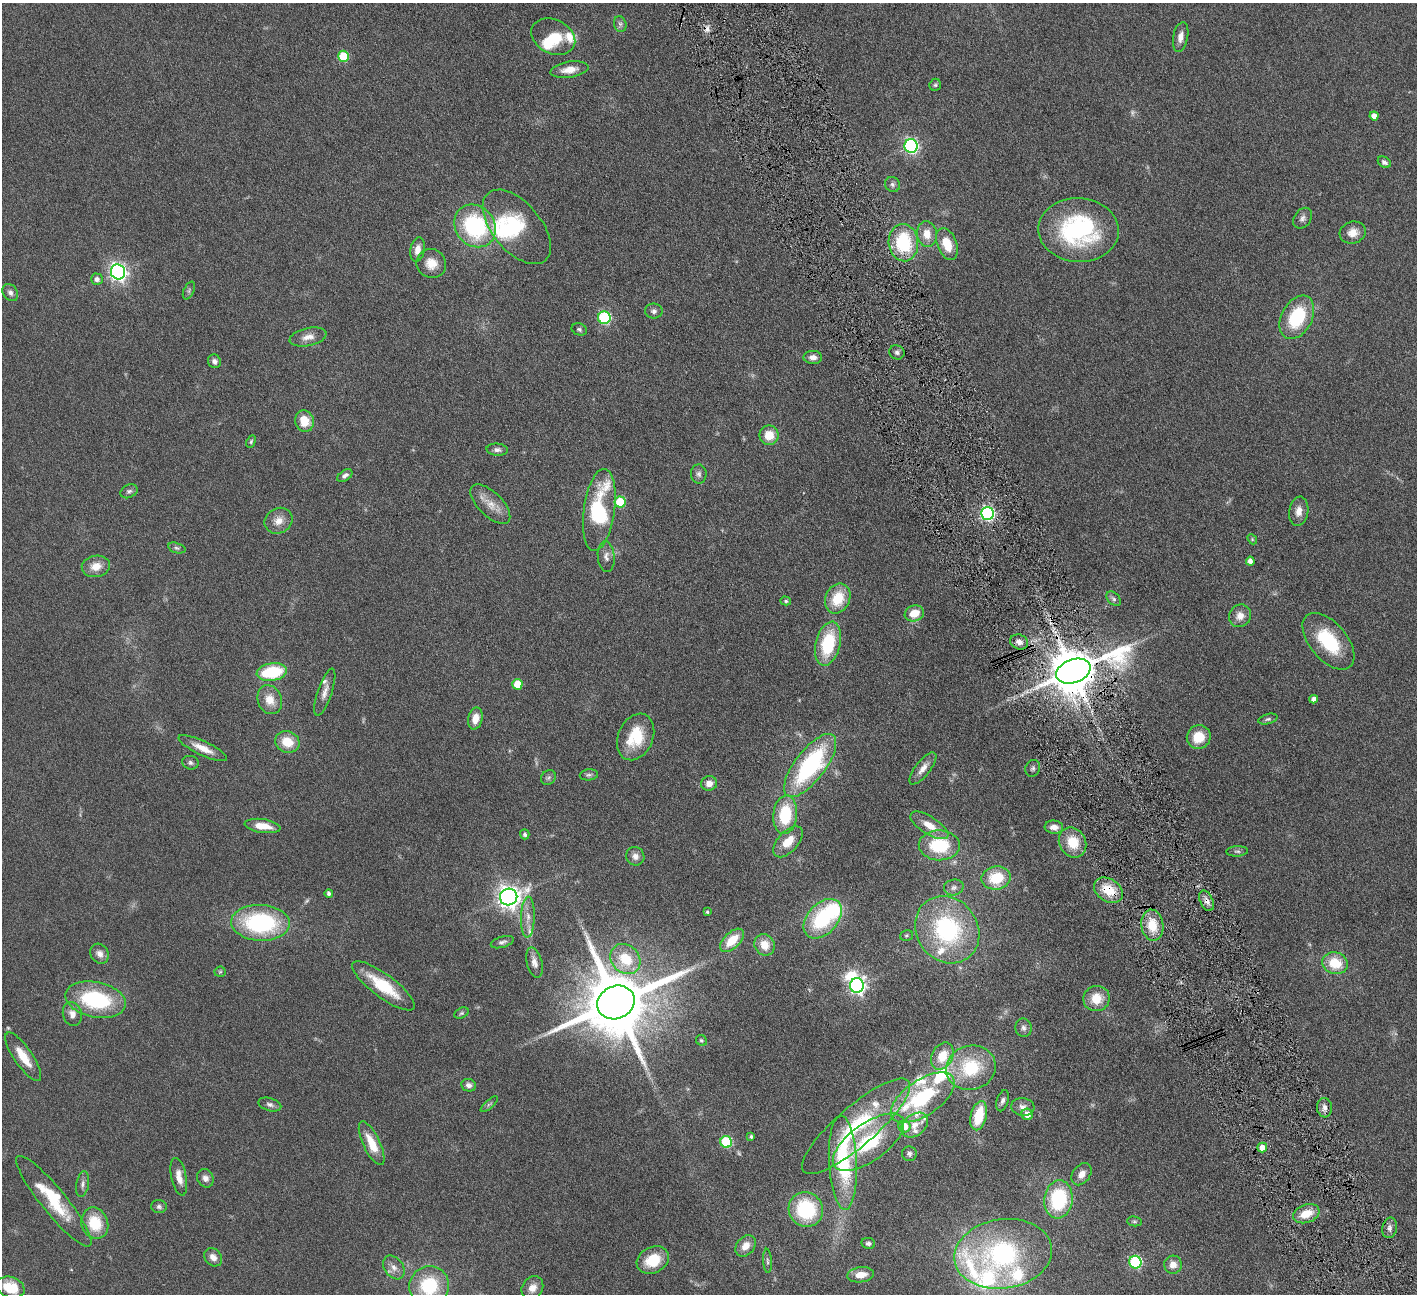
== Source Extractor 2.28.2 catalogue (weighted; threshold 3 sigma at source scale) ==
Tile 6 of 4 x 4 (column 2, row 2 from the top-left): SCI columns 1419-2833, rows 2881-4172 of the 5666 x 5629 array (HDU 1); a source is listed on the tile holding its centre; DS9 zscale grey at full resolution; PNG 1419 x 1296 px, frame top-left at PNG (2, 3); each listed source drawn as its Kron ellipse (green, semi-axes under 4 px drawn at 4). Shown black and unused: <1% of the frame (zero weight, under 4 of 8 exposures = <1% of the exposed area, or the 3 px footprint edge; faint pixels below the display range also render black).
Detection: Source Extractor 2.28.2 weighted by HDU 2 'WHT'; one run over the whole footprint, this tile lists its part. Background 0.128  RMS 0.0061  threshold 0.0249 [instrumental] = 3 sigma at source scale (4.09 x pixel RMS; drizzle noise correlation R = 1.36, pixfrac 0.8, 0.05/0.05 arcsec/px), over >= 5 px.
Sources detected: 189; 4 too faint to see at this stretch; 5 inside a brighter object's white glare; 1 cosmic-ray / hot-pixel residue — neither listed nor drawn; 15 inside a brighter listed object's ellipse — not listed separately; the other 164 listed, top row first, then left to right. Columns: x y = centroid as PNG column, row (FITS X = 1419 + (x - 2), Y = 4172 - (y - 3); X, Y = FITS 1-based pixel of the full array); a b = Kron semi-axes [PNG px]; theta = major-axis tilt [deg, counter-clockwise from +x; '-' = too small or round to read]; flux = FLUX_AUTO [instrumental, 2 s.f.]
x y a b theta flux
620 24 8 6 -76 1.5
553 37 23 17 -26 13
1181 37 15 7 79 4
343 56 5 5 - 26
569 70 19 8 9 6.6
935 85 6 5 - 0.96
1374 116 4 4 - 3.2
911 146 7 6 - 120
1384 162 7 5 -31 1.6
893 184 8 7 - 1.6
1303 218 11 8 55 2.3
475 226 22 19 -50 57
517 227 44 24 -50 31
1079 230 40 32 -2 70
1353 233 13 11 16 5.7
927 234 13 10 -83 7.3
903 243 19 15 -85 34
947 244 16 9 -69 12
417 250 12 7 80 4.3
431 263 15 14 - 7.3
118 272 7 7 - 220
97 279 6 5 - 2.4
189 290 9 5 64 1.1
10 293 9 7 -57 2
654 311 8 7 - 1.9
1297 317 23 15 62 32
604 318 6 6 - 60
579 329 8 6 -22 1.2
308 337 19 9 12 5
897 352 7 7 - 1.7
813 357 9 6 -1 3.3
214 361 7 6 - 2.1
304 421 11 9 -74 9.6
769 435 9 9 - 9.4
251 442 6 4 64 0.8
497 450 11 6 -4 2
699 474 9 7 -88 1.9
345 476 8 5 34 1.8
129 491 9 6 27 1.6
620 502 5 5 - 22
490 504 25 12 -45 7.9
599 510 41 15 82 53
1299 511 15 9 80 4.7
988 513 6 6 - 100
278 521 14 12 30 5.8
1252 539 6 4 -48 0.73
177 548 9 5 -16 1.3
606 557 15 8 -84 3.6
1250 561 4 4 - 3
96 566 14 10 9 6.7
838 599 16 12 66 16
1114 599 9 5 -46 1.5
786 601 5 4 - 0.93
914 613 10 7 20 9.1
1240 616 11 10 - 5.1
1328 641 33 18 -50 30
1019 642 9 7 -21 3.4
828 644 22 12 77 30
1073 671 18 11 21 2700
272 672 15 8 9 31
517 684 5 5 - 13
325 692 25 7 71 4.4
1314 699 4 4 - 2.2
270 700 15 12 -68 7.8
475 718 11 7 76 5.8
1268 719 10 5 16 1.3
636 737 24 17 66 20
1199 737 12 11 - 11
287 742 12 10 -22 11
203 748 26 7 -25 7.5
190 763 8 6 -14 1.6
810 765 38 15 53 78
923 768 19 7 52 4.8
1033 768 9 7 65 1.5
589 775 9 5 7 1.4
548 778 8 6 44 1.4
709 783 8 7 - 4.2
785 815 19 12 85 26
929 825 22 9 -32 8.2
263 826 18 7 -8 8.1
1054 827 9 6 -4 4.2
525 834 5 4 - 1.5
788 842 19 10 48 9.9
1073 842 16 13 -58 14
939 845 20 15 -1 28
1237 851 11 5 3 1.4
635 856 9 9 - 3.4
996 878 14 11 11 18
954 887 10 8 14 2.2
1108 890 16 11 -33 14
329 893 4 4 - 1.4
509 897 9 8 - 420
1207 901 11 6 -65 3
707 912 4 3 - 0.9
528 917 20 7 88 5
823 919 23 15 47 45
260 923 29 18 -3 67
1152 925 15 11 -82 14
947 930 35 30 -54 64
906 935 6 5 - 0.81
732 940 14 8 45 13
502 942 12 5 16 1.7
764 945 11 10 - 8.1
100 954 10 8 -55 3.4
625 959 16 13 -47 19
534 962 15 7 -76 3.8
1335 963 13 11 -17 15
220 972 5 5 - 0.76
383 986 38 11 -37 23
857 986 7 7 - 180
1096 998 13 12 - 11
96 1000 31 17 -12 48
616 1002 19 16 25 6200
461 1013 8 5 26 1
72 1014 12 9 -76 4.2
1023 1028 9 8 - 2.2
701 1040 6 5 - 0.92
942 1056 14 10 63 11
23 1057 28 9 -55 11
971 1068 25 22 15 31
469 1085 7 6 - 2.4
923 1098 36 18 34 47
1003 1101 11 5 73 1.9
270 1104 12 6 -17 2
489 1104 11 4 41 1.2
1023 1107 12 9 -7 3.3
1324 1108 10 7 -85 2.7
1027 1114 6 5 - 5.2
979 1116 15 8 76 20
915 1125 15 10 39 6.5
856 1126 69 19 41 46
905 1126 6 6 - 7.6
751 1137 4 4 - 1.1
726 1142 6 5 - 39
868 1142 42 18 36 41
372 1143 24 8 -64 12
1262 1148 5 5 - 5.7
909 1154 7 7 - 1.6
843 1163 47 14 -87 51
1081 1174 12 8 53 4.1
179 1177 19 7 -78 5.2
205 1178 9 8 - 2.8
83 1184 13 6 80 2.1
1058 1199 19 14 82 42
54 1201 57 12 -51 28
159 1207 8 6 -3 1.5
806 1209 17 17 - 41
1306 1214 14 9 20 9.5
1134 1221 7 5 -5 0.94
95 1223 16 13 -68 17
1390 1228 10 7 79 2.3
868 1243 7 5 -10 1.5
745 1246 12 9 51 5.4
1003 1254 49 34 8 97
213 1257 10 8 -45 3.7
653 1260 17 13 27 16
767 1261 12 4 -87 1.4
1135 1262 6 6 - 55
1173 1265 9 9 - 4.6
394 1267 13 9 -54 3.9
861 1275 13 7 7 6.8
429 1286 20 19 - 33
10 1287 14 10 -19 13
532 1288 12 10 58 4.9
Overlapping masked pixels (flux is a lower limit): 3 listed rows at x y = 1073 671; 1108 890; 1207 901
Isophote crosses this tile's border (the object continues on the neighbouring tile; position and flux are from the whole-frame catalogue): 1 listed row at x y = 429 1286